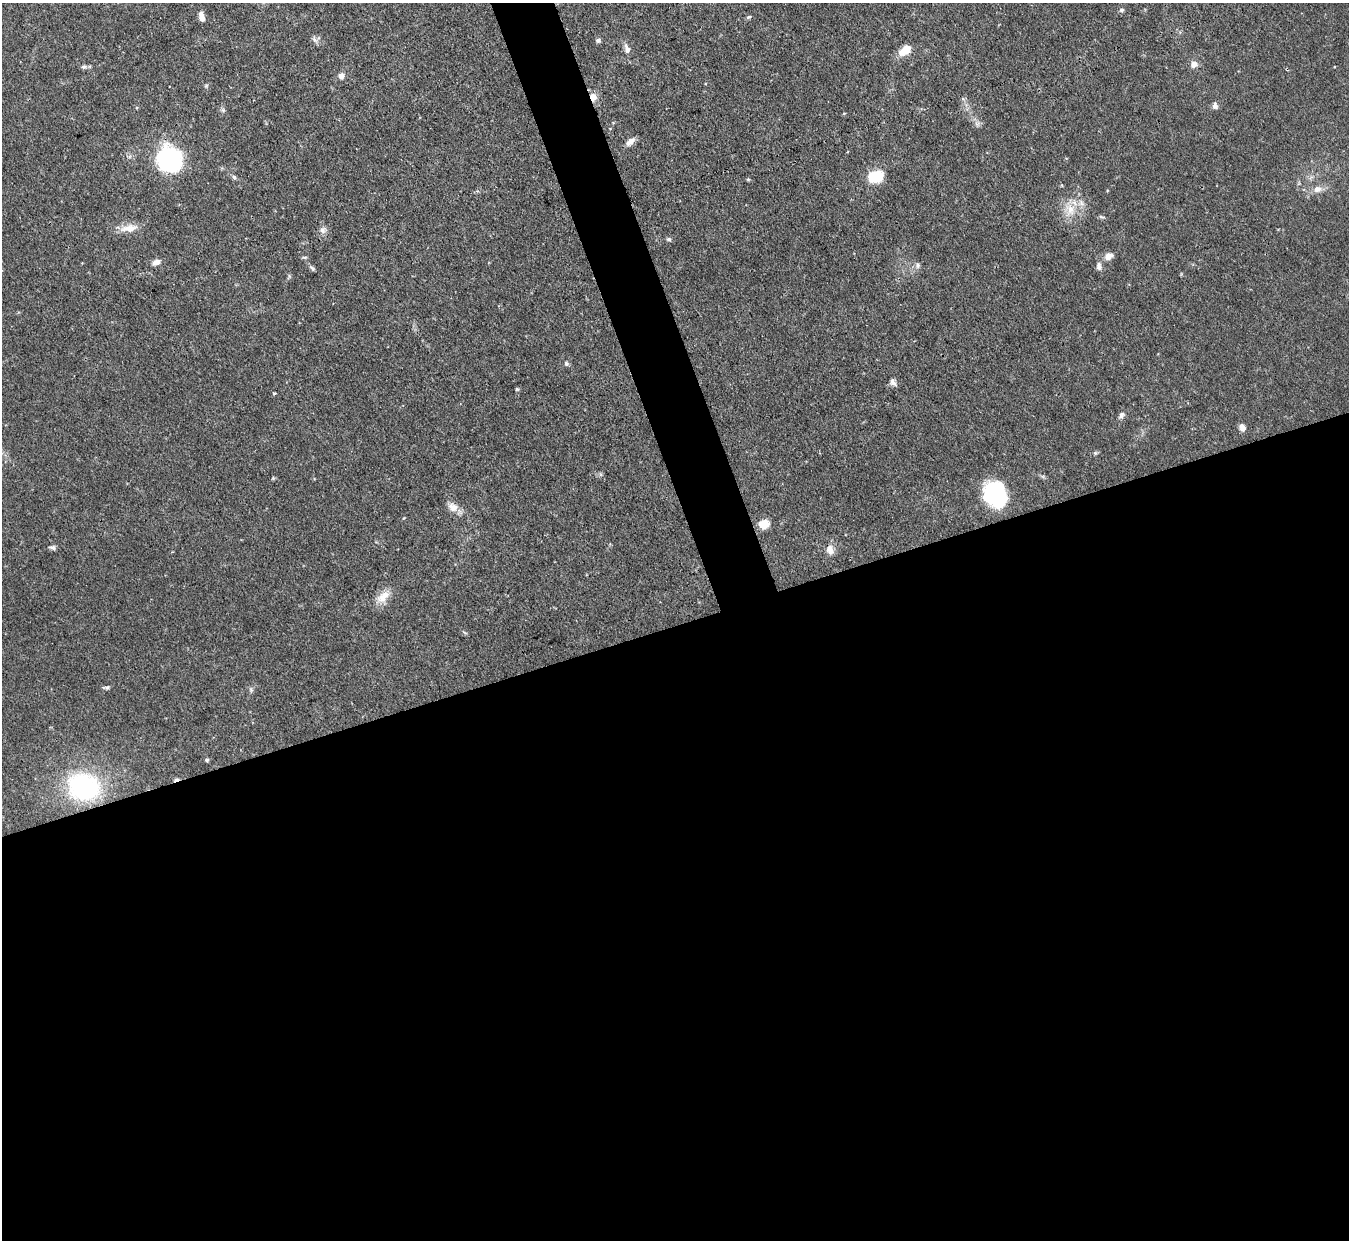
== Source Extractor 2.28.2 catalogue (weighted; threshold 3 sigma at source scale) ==
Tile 15 of 4 x 4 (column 3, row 4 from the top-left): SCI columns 2697-4043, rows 147-1384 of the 5393 x 5373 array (HDU 1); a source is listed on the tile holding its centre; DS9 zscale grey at full resolution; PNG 1351 x 1242 px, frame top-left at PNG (2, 3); no overlay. Shown black and unused: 52% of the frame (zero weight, under 3 of 4 exposures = <1% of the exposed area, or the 3 px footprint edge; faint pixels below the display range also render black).
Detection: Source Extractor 2.28.2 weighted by HDU 2 'WHT'; one run over the whole footprint, this tile lists its part. Background 0.0909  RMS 0.0046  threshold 0.0206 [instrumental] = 3 sigma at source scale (4.5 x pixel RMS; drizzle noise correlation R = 1.50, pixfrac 1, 0.05/0.05 arcsec/px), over >= 5 px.
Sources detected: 50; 1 cosmic-ray / hot-pixel residue — not listed; the other 49 listed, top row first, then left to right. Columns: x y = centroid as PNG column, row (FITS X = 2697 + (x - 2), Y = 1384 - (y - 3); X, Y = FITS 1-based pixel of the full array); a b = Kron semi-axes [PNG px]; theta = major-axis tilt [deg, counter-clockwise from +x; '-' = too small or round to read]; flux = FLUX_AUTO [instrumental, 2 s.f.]
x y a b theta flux
1121 10 6 5 - 0.95
201 17 11 5 -76 3.3
749 17 7 5 19 0.7
314 40 11 5 -49 1.5
598 40 6 5 - 1.1
627 49 13 7 -75 2.5
905 50 15 9 37 6.9
1194 64 8 7 - 2.9
84 67 7 5 2 1.1
341 76 7 7 - 2.4
206 86 6 4 45 0.67
593 97 9 8 - 3.6
1215 106 9 6 -90 1.7
223 110 7 4 -45 0.88
844 113 5 3 - 0.39
630 141 13 7 43 2.9
169 159 24 21 -68 63
875 176 12 8 14 21
234 177 7 5 -55 0.99
748 179 4 4 - 0.59
1317 189 12 9 9 3.5
1070 209 19 13 86 8.2
1101 217 9 3 -13 0.76
129 228 24 10 10 5.8
323 230 9 9 - 2.2
669 239 6 5 - 0.95
1109 256 11 8 22 3.1
305 257 7 4 -8 0.72
156 262 10 6 22 2.6
918 265 7 5 -89 1.2
1099 266 11 7 -83 2
312 268 10 4 -49 1
566 363 5 5 - 1.1
893 382 11 6 -51 1.8
517 389 5 4 - 0.63
274 393 4 3 - 0.5
1121 415 9 6 72 1.7
1242 427 8 6 -67 2.6
1095 453 5 5 - 0.69
995 494 26 20 -60 39
453 507 14 11 -43 4.3
764 524 11 9 14 6.7
52 547 8 6 -9 1.2
830 550 14 10 -67 3.5
383 597 22 11 44 6.2
106 687 10 4 1 0.97
251 690 6 5 - 0.88
207 760 4 4 - 1
83 787 28 24 -17 65
Overlapping masked pixels (flux is a lower limit): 1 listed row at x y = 593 97